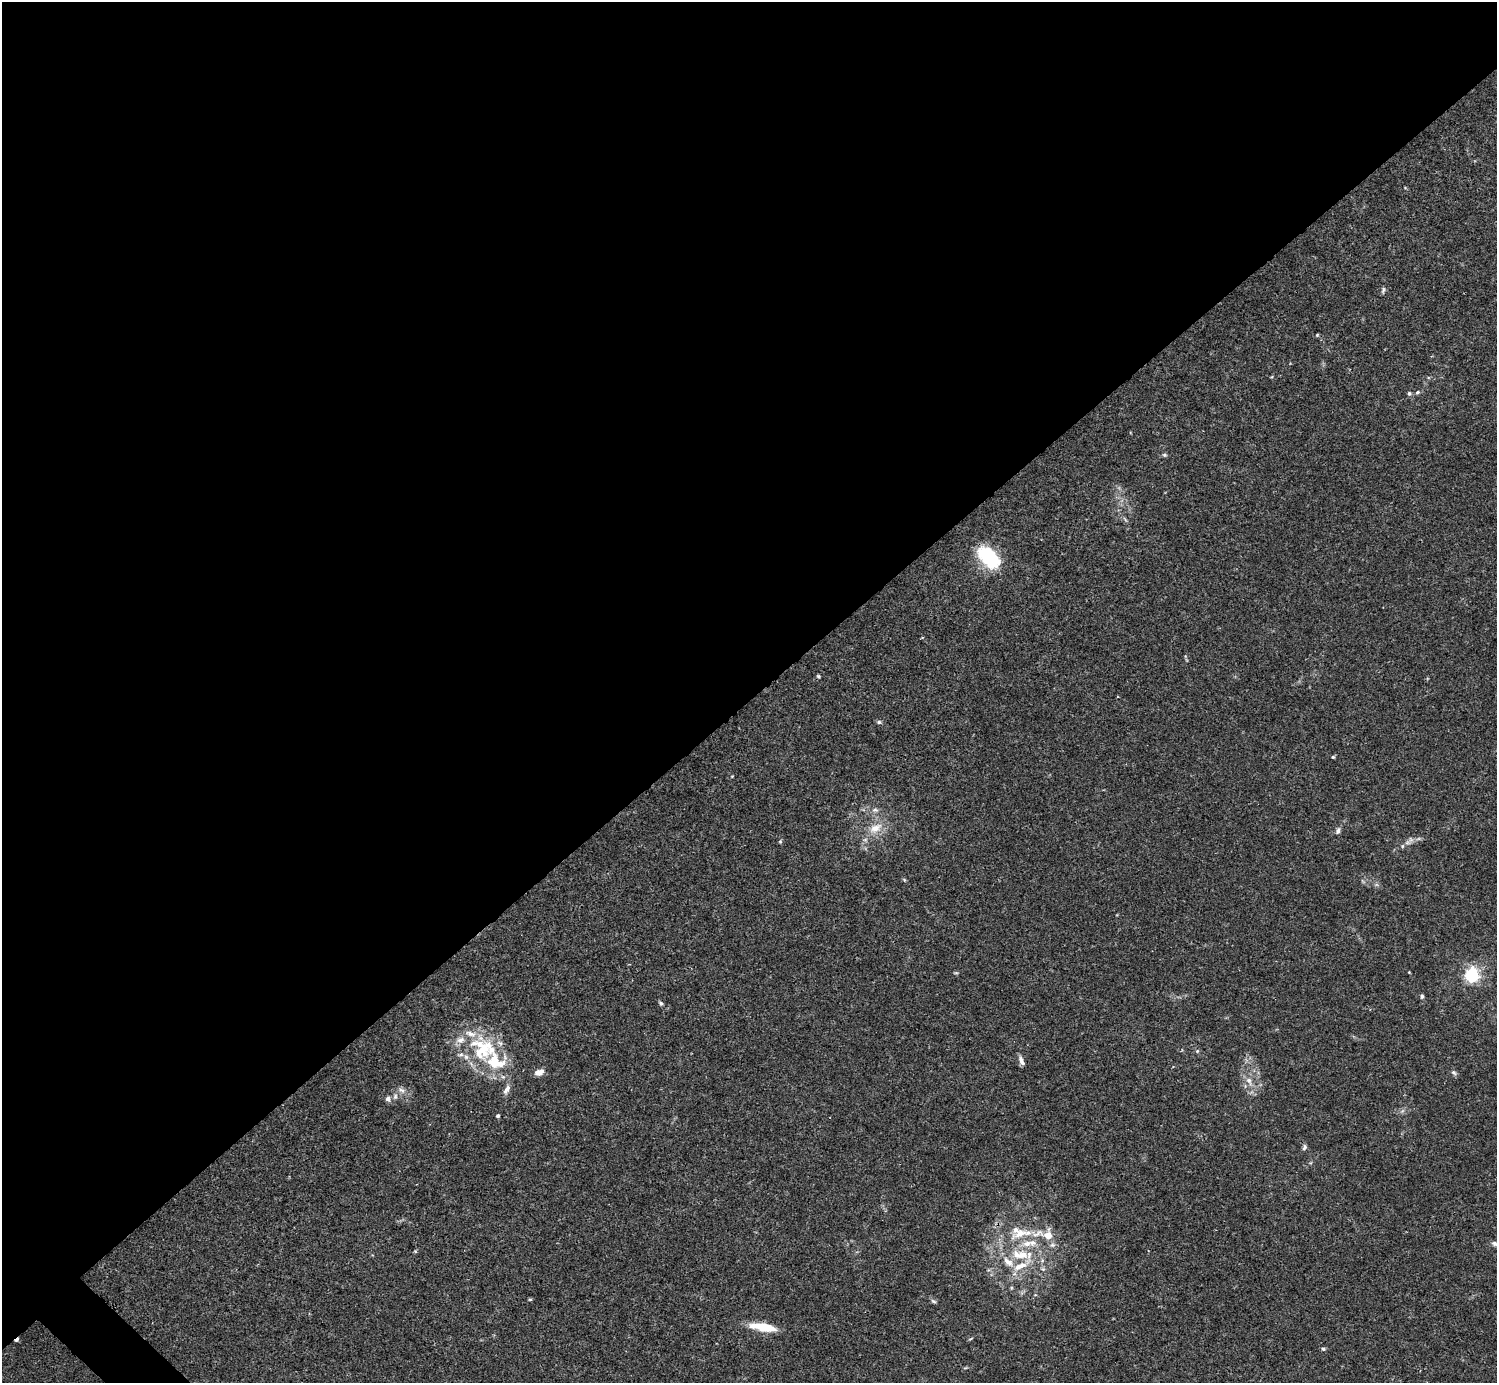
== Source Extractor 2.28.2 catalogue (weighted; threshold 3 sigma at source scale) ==
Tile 2 of 4 x 4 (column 2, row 1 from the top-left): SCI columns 1496-2990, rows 4302-5682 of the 5982 x 5981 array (HDU 1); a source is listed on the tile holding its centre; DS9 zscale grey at full resolution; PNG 1499 x 1385 px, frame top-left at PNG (2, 2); no overlay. Shown black and unused: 51% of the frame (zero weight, under 3 of 4 exposures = <1% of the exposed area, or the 3 px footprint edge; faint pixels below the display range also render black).
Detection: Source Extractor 2.28.2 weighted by HDU 2 'WHT'; one run over the whole footprint, this tile lists its part. Background 0.0165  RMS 0.0022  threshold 0.00975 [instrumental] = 3 sigma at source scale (4.5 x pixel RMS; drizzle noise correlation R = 1.50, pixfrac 1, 0.05/0.05 arcsec/px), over >= 5 px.
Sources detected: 58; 1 cosmic-ray / hot-pixel residue — not listed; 14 inside a brighter listed object's ellipse — not listed separately; the other 43 listed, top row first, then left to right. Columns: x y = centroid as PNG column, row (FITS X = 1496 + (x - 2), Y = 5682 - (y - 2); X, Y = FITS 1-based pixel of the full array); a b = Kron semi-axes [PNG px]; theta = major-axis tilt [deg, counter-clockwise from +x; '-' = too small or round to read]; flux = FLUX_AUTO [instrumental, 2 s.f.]
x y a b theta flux
1383 290 9 4 73 0.39
1317 335 5 3 - 0.22
1417 392 6 5 - 0.38
1409 393 6 5 - 0.39
1164 455 7 5 -1 0.37
1125 519 10 3 -50 0.38
989 557 25 14 -48 16
922 638 4 2 - 0.19
818 676 5 5 - 0.28
879 722 6 5 - 0.41
1333 757 4 4 - 0.26
732 776 4 3 - 0.16
875 810 8 7 - 0.76
875 828 21 12 29 3.7
1338 831 10 6 65 0.66
780 841 5 4 - 0.27
1407 842 11 5 41 0.86
904 880 6 4 -60 0.26
1409 972 3 3 - 0.16
956 973 6 3 -1 0.23
1472 975 6 6 - 45
1422 996 6 4 -87 0.41
661 1003 7 5 -40 0.4
484 1048 37 27 30 14
1197 1051 5 4 - 0.26
1021 1061 12 5 -67 0.93
539 1072 11 7 20 1.5
1454 1072 8 6 -47 0.47
1249 1081 14 8 -60 1.8
401 1090 12 7 -22 1.1
506 1090 14 6 58 1.2
395 1096 8 6 70 0.66
388 1099 7 7 - 0.73
498 1116 4 3 - 0.51
1304 1147 8 5 68 0.49
1020 1233 34 12 14 6
1048 1235 17 14 89 3.2
1020 1254 31 15 -8 7.7
530 1299 5 3 - 0.23
934 1301 8 4 -35 0.41
763 1327 28 8 -10 5.6
971 1339 7 2 21 0.2
1323 1349 6 5 - 0.34